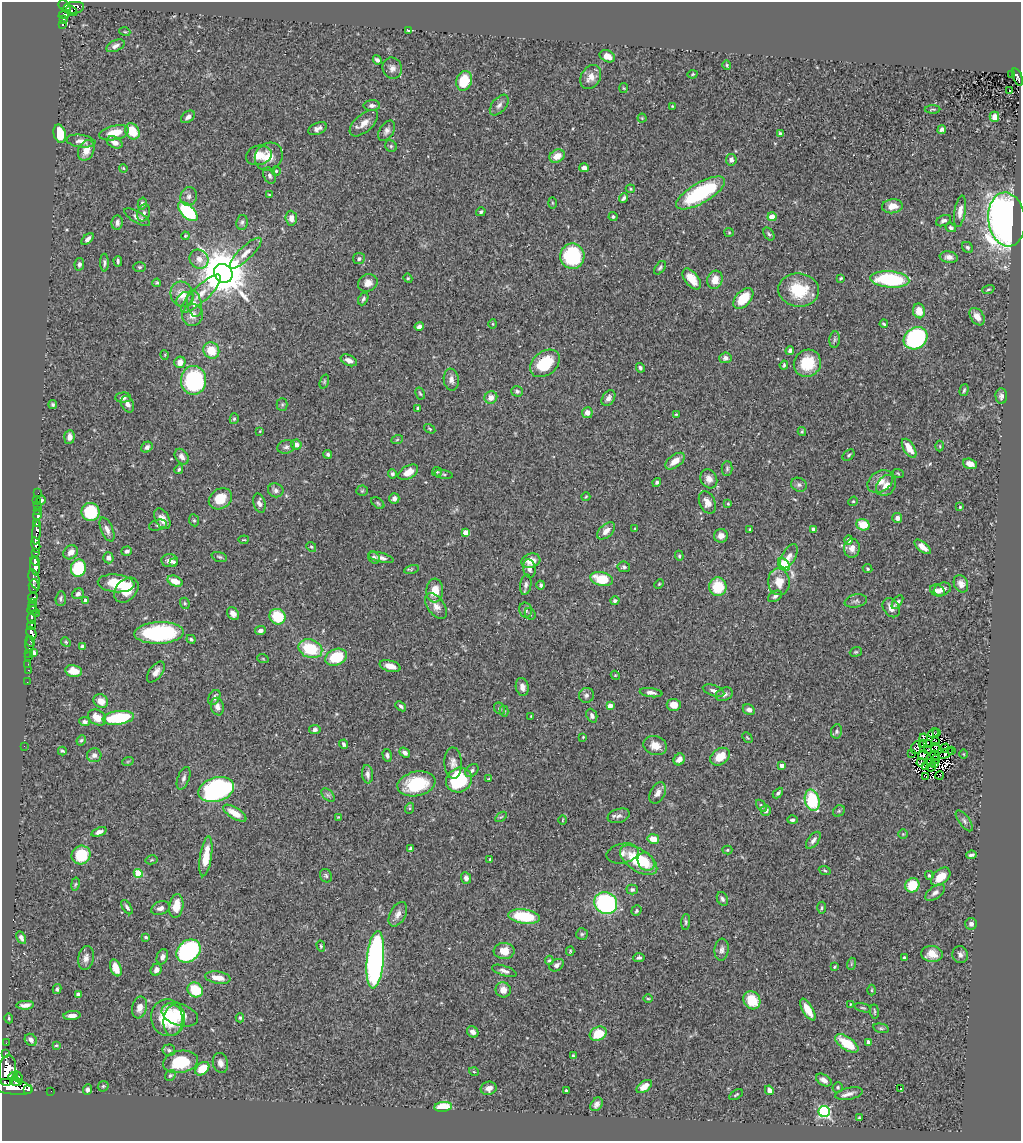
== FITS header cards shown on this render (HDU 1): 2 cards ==
NAXIS1  =                 1019
NAXIS2  =                 1139

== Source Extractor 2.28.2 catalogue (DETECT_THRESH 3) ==
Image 1019 x 1139 px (HDU 1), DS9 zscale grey, 1 PNG px = 1 image px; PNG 1023 x 1143 px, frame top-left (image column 1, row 1139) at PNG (2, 2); each listed source drawn as its Kron ellipse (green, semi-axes under 4 px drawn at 4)
Background 0.451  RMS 0.024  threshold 0.072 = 3 sigma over >= 5 px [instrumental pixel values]
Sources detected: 480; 6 with non-positive FLUX_AUTO (blend fragments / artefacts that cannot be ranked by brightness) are neither listed nor drawn; the other 474 listed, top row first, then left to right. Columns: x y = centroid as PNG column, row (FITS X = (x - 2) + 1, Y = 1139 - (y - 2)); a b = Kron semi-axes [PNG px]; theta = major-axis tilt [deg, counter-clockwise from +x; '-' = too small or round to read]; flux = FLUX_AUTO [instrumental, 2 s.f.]
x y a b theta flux
65 6 7 5 -38 220
74 8 10 6 8 190
71 11 6 3 -34 96
64 14 6 3 23 110
63 20 4 3 - 95
62 25 3 3 - 19
408 30 3 2 - 2.3
125 32 5 3 - 1.7
115 46 10 5 24 7.1
607 56 8 5 -23 16
377 60 5 3 - 4.4
727 65 5 4 - 1.9
392 68 11 9 -67 9.6
693 74 5 4 - 2.1
1011 74 3 2 - 9.8
591 77 13 9 58 16
1017 77 9 4 -69 98
464 81 10 7 71 53
623 88 5 3 - 1.5
1010 90 3 3 - 4.4
372 105 8 5 1 5.5
499 105 12 7 50 7.6
672 106 4 3 - 1.5
933 109 8 3 1 1.9
188 117 8 5 37 7.1
994 117 5 5 - 10
642 118 4 4 - 1.7
364 123 17 8 42 13
317 129 10 5 23 6.9
942 130 4 4 - 4.1
132 131 8 7 - 38
387 131 11 7 58 6.7
114 133 15 7 13 30
60 134 9 6 -76 40
780 134 4 4 - 4
81 141 14 6 -8 10
115 142 8 5 -25 11
391 146 6 5 - 2.7
86 150 10 7 66 17
259 155 13 9 15 22
557 156 8 6 27 17
269 157 15 13 47 19
731 160 6 5 - 6
123 168 4 3 - 1.4
584 168 5 4 - 6.9
276 171 4 4 - 2.2
270 176 9 6 -67 4.7
630 189 5 4 - 1.9
701 193 27 10 30 160
270 195 4 3 - 2.1
189 196 9 8 - 7.2
624 198 5 3 - 3.4
142 203 6 4 75 3.9
552 203 6 4 -88 1.6
892 206 10 7 5 15
960 211 16 5 81 11
188 212 12 6 -43 120
481 212 5 4 - 3
144 213 8 6 72 5.1
137 217 14 5 -31 8.1
613 217 4 4 - 3.3
772 217 4 4 - 19
291 218 7 5 -86 9.1
1007 219 27 18 -83 1200
943 221 8 5 23 4.8
242 222 7 5 81 3.7
117 223 7 5 83 5.8
951 228 5 4 - 3.5
729 232 5 4 - 1.7
769 234 7 4 -58 2.9
185 236 4 3 - 1.9
88 239 7 4 42 5.5
967 247 6 5 - 3.1
245 253 21 6 44 14
572 256 12 12 - 120
949 257 9 5 -9 7.2
199 259 10 9 - 12
359 259 6 5 - 4
118 261 5 3 - 3
104 263 9 3 -89 3.7
79 264 6 4 78 3.7
140 267 6 5 - 2.7
660 268 8 4 53 3.2
223 273 10 9 - 7800
408 278 4 4 - 1.7
841 278 4 3 - 1.9
692 279 12 6 -52 25
890 279 19 8 -4 130
715 280 9 7 74 18
157 283 4 4 - 2.3
368 283 10 8 25 13
988 289 6 4 19 2.3
799 290 20 16 -7 67
182 294 13 11 -65 22
201 294 26 8 43 22
185 299 9 7 29 7.5
363 299 7 4 63 3.2
743 299 12 7 48 42
194 304 13 7 -79 11
919 311 7 6 - 18
192 315 11 10 - 14
977 317 9 6 -55 11
493 324 5 3 - 1.5
884 324 4 3 - 2.2
419 326 5 4 - 5.5
915 338 12 10 37 270
835 339 8 5 83 3.4
211 350 8 7 - 34
790 351 4 3 - 4.8
165 355 5 3 - 1.3
725 358 6 5 - 5.7
349 360 8 5 -24 8.5
180 362 6 5 - 14
545 363 16 11 40 60
807 363 14 13 - 52
784 365 4 3 - 2.3
640 368 5 4 - 3.6
193 380 14 12 -89 190
451 380 11 7 -82 8.7
324 381 7 4 71 2.3
964 390 6 3 73 2.3
517 391 6 5 - 3.9
420 393 6 4 -62 2.1
1001 396 8 5 -88 5.2
123 397 7 5 2 5.5
491 397 6 6 - 11
608 398 8 6 53 7.9
128 404 9 6 -65 6.1
282 404 6 5 - 2.5
53 405 4 4 - 2.8
418 408 4 3 - 3.2
587 413 5 5 - 10
676 414 3 2 - 1.3
234 419 5 4 - 2.8
430 429 6 3 -33 1.8
260 431 4 3 - 1.3
802 432 4 4 - 1.9
69 437 7 5 84 8.6
397 440 6 4 20 1.7
296 444 5 5 - 8.6
940 446 5 3 - 1.5
147 447 6 5 - 4.6
286 447 9 6 17 4.8
909 448 11 5 -58 21
328 454 4 4 - 3.4
848 455 7 4 41 2.8
182 457 8 6 -55 8.4
675 461 11 6 36 15
970 464 7 5 -18 11
179 469 5 4 - 2.9
727 469 7 5 89 3.5
408 472 11 6 30 17
437 472 5 4 - 2.2
898 473 6 3 -21 1.7
392 474 4 4 - 3.3
444 474 9 3 -9 2.4
709 479 10 8 -62 11
657 482 4 4 - 3.5
880 482 14 10 34 16
799 485 8 6 -24 4.8
886 485 11 8 51 14
276 490 8 7 - 6.1
362 491 5 5 - 2.6
38 493 2 2 - 1.7
586 497 4 3 - 1.7
394 498 5 5 - 5
220 499 12 9 34 32
37 500 3 2 - 2.4
41 500 5 4 - 4.6
853 501 5 4 - 2.1
707 502 12 7 -66 13
259 503 10 5 -75 7
378 503 7 4 -37 2.8
728 504 4 3 - 1.7
37 505 2 2 - 6
960 507 3 3 - 1.6
37 510 2 2 - 4.5
91 512 9 9 - 75
37 515 5 3 - 36
897 518 5 5 - 7.1
162 519 11 7 -60 14
194 520 6 5 - 2.3
36 524 3 3 - 43
158 525 9 5 14 3.8
863 525 6 5 - 30
635 528 4 2 - 1.2
750 529 3 2 - 1.4
813 529 4 3 - 3.4
107 530 13 6 -66 8.4
606 531 10 6 42 11
37 532 12 4 83 100
465 532 4 4 - 22
721 536 7 7 - 9.8
244 540 5 2 - 1.3
849 540 5 4 - 6.6
36 545 8 4 -79 600
311 547 5 4 - 2.2
923 547 10 4 -39 11
852 548 9 8 - 10
127 551 5 4 - 4.1
35 552 4 3 - 220
71 552 8 6 41 12
679 556 5 4 - 2.1
789 556 13 6 60 9.2
219 557 8 4 -17 2.7
374 557 6 5 - 3.8
108 558 5 5 - 7.1
381 558 13 4 -15 7.2
36 561 4 3 - 470
170 561 8 6 1 8.2
531 561 10 7 16 16
174 562 4 3 - 3
784 565 7 5 -49 120
35 566 9 4 -79 1100
624 567 6 5 - 3.5
78 568 8 7 - 88
411 569 7 4 14 2.5
529 569 9 6 -81 5.7
867 569 5 4 - 2.3
34 579 10 5 -72 370
602 579 11 6 -13 50
175 581 8 5 -23 19
779 582 13 10 -86 24
116 583 18 9 -6 47
659 584 5 3 - 1.6
961 584 9 7 -65 9.4
526 585 10 5 79 5.9
541 585 4 4 - 3.5
34 586 7 5 87 210
718 587 9 8 - 53
942 589 9 6 21 9.4
126 590 14 10 46 30
435 591 12 8 87 26
937 591 8 5 -25 5.6
78 594 6 5 - 5.2
775 596 7 5 31 3.9
33 597 5 3 - 140
61 599 7 5 86 3.5
86 600 4 4 - 10
615 601 5 4 - 3.8
856 601 11 6 12 4.9
897 602 8 4 55 5
32 603 4 3 - 74
185 603 6 4 -69 2.3
436 606 14 8 -54 12
33 607 4 3 - 36
891 608 10 7 -55 9.8
525 610 8 6 -78 5
33 611 5 3 - 55
36 613 3 2 - 20
233 613 7 5 -51 8.4
530 614 6 5 - 2.7
277 617 8 7 - 57
32 618 6 3 -90 190
31 625 4 3 - 44
260 630 5 4 - 5.8
31 633 7 4 -71 550
159 633 24 11 2 170
191 639 5 3 - 3
31 641 5 3 - 34
66 642 5 4 - 1.9
29 645 8 3 -84 47
82 647 4 4 - 4.8
310 649 12 9 -20 64
856 652 6 4 19 2.2
29 653 2 2 - 4.1
34 653 4 3 - 6.4
29 657 2 2 - 2.8
336 657 11 8 23 60
263 659 6 3 -19 1.8
28 664 2 2 - 5.5
390 666 11 5 -16 14
28 670 2 2 - 4.2
74 671 8 6 -11 19
156 672 12 6 53 10
615 675 4 3 - 1.4
27 682 2 2 - 7.4
522 687 9 6 -79 8.8
714 691 11 5 -19 5.9
651 693 11 4 -8 6.5
724 694 9 6 27 6.7
586 695 7 7 - 5
214 697 8 5 60 5.9
101 701 7 6 - 15
610 705 4 4 - 14
674 705 7 6 - 15
401 706 6 4 -42 3.7
217 707 9 6 -78 8.3
499 708 6 5 - 3.5
749 710 6 5 - 5.6
504 711 6 3 -75 2.4
531 716 3 2 - 1.1
592 716 7 5 -68 5.7
97 717 9 7 -35 20
118 718 15 7 7 89
85 722 5 4 - 5.4
315 730 6 4 9 4.4
836 731 7 5 80 3.8
933 733 5 3 - 5.5
937 733 3 2 - 2.4
583 737 3 2 - 1.2
747 737 6 3 -45 1.7
924 738 4 2 - 0.97
81 740 5 4 - 2.4
935 742 3 2 - 1
923 743 4 2 - 0.49
927 743 3 2 - 0.86
343 744 4 3 - 2.9
24 746 2 2 - 7.9
655 746 12 9 -17 17
916 748 6 5 - 2.6
935 748 5 2 - 0.44
945 748 5 2 - 1.5
928 750 3 2 - 1.6
951 750 2 2 - 1
62 751 4 3 - 2.1
405 752 6 4 -38 6.4
912 753 3 2 - 2.8
946 753 8 3 32 1.3
964 754 4 3 - 1.3
94 755 7 7 - 7.1
387 755 6 4 -76 4.4
923 755 5 4 - 0.51
935 755 4 3 - 1.4
720 757 11 7 36 27
679 759 6 5 - 7.3
936 759 4 2 - 0.014
128 761 6 3 19 1.6
921 762 4 3 - 2.4
453 763 16 8 -88 10
931 763 2 2 - 0.39
935 763 3 2 - 2.3
782 765 4 3 - 9.5
926 766 3 2 - 1
931 767 5 2 - 2.1
472 770 7 5 44 4.3
367 774 9 5 -84 6
940 775 4 2 - 2.4
926 776 4 3 - 3.4
184 778 12 6 69 5.7
489 779 4 3 - 1.4
459 780 13 12 - 140
416 784 19 12 12 91
216 789 18 12 16 360
658 793 11 7 63 9.7
778 793 6 4 45 3.1
328 795 8 5 -44 3.7
812 800 11 7 -76 87
761 806 7 4 -54 2.9
410 808 5 3 - 1.6
766 810 5 5 - 5.2
839 811 6 5 - 2.7
235 813 13 5 -32 24
619 816 11 7 18 7
338 817 4 3 - 1.2
501 817 6 3 35 1.6
563 820 5 3 - 1.2
792 820 5 4 - 3.5
964 821 12 5 -53 5.6
99 832 8 4 21 6.6
903 834 5 4 - 2
653 839 6 5 - 24
813 840 10 5 52 5.7
411 849 4 3 - 3.4
727 850 5 4 - 2
623 853 16 10 12 9.9
81 855 9 9 - 55
971 855 5 3 - 3.8
206 856 20 6 81 33
490 859 4 3 - 1.7
151 860 6 4 11 2.1
639 860 21 11 -34 76
646 862 9 7 -54 14
825 870 6 4 -21 2.2
138 873 4 4 - 54
929 875 5 4 - 2.7
326 876 7 6 - 3.5
941 877 11 7 41 25
466 878 6 5 - 5.2
75 884 7 3 80 1.9
912 885 7 6 - 46
632 890 5 5 - 4.1
935 893 11 6 37 7.1
722 899 7 5 -65 4
606 903 12 10 -33 230
176 906 12 7 81 25
127 907 8 3 -57 4.1
160 908 9 6 19 6.8
822 908 6 4 87 2.6
636 911 5 4 - 2.6
398 914 13 7 61 9.5
524 916 16 7 -8 77
686 922 8 4 87 3
971 924 6 6 - 5.9
582 934 6 5 - 2.8
146 937 4 3 - 1.9
21 938 7 4 -62 5.5
321 946 5 4 - 2
722 950 11 7 83 6.5
188 951 13 10 38 280
504 951 10 8 -2 20
570 951 5 4 - 2.2
932 954 11 8 -5 22
960 955 8 7 - 6.6
162 957 8 5 69 6
86 958 12 7 80 9.3
639 958 6 4 3 3.5
904 958 3 3 - 4
375 960 29 8 85 530
549 960 5 4 - 2
851 964 6 4 72 2
556 965 7 5 34 6.1
834 967 3 3 - 1.5
116 968 9 5 -68 17
156 970 6 5 - 6.6
504 971 13 5 -18 6.4
218 978 13 6 -9 19
57 989 5 4 - 2.6
195 990 8 7 - 48
503 990 8 7 - 14
872 990 5 3 - 1.7
78 994 4 3 - 3.6
648 998 4 3 - 1.4
752 1000 9 8 - 48
850 1004 4 2 - 1.3
25 1005 9 4 3 7.5
140 1007 11 7 77 13
863 1008 8 3 -15 2.5
808 1010 12 5 -60 25
874 1011 7 2 -83 1.9
180 1015 19 11 -19 51
72 1016 8 4 5 9.8
9 1018 5 4 - 1.9
168 1018 18 17 - 64
240 1018 4 4 - 2.1
173 1020 16 9 85 27
881 1028 8 4 -13 2.8
473 1032 6 5 - 6.5
598 1034 9 6 28 41
31 1040 6 5 - 8.3
868 1042 4 3 - 9.4
6 1043 2 2 - 8.5
847 1043 13 6 -34 47
56 1045 4 3 - 1.9
169 1050 6 6 - 3.7
5 1054 3 3 - 54
573 1056 4 3 - 2.4
181 1062 18 11 10 71
220 1063 10 7 -75 7.3
202 1069 8 5 41 34
7 1071 16 8 83 1700
474 1072 5 3 - 1.2
170 1075 6 5 - 2.8
13 1076 5 4 - 250
18 1077 5 3 - 210
824 1080 8 5 -31 8.2
16 1081 6 4 -15 290
103 1086 6 4 44 2.2
11 1087 21 7 -8 2700
644 1087 9 5 37 16
838 1087 5 5 - 2.7
489 1088 8 6 15 9.5
900 1088 2 2 - 1.5
87 1089 5 4 - 4.8
28 1090 3 2 - 200
769 1090 5 4 - 5.9
51 1091 2 2 - 4.8
566 1091 4 3 - 2.7
849 1094 14 6 11 8.3
736 1095 7 3 32 2
596 1104 7 5 52 5.5
443 1107 9 5 6 38
824 1111 6 5 - 240
859 1118 3 3 - 1.7
At the frame edge (FLAGS 8, measured only in part): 1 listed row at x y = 1017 77
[6 non-positive-flux detections neither listed nor drawn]